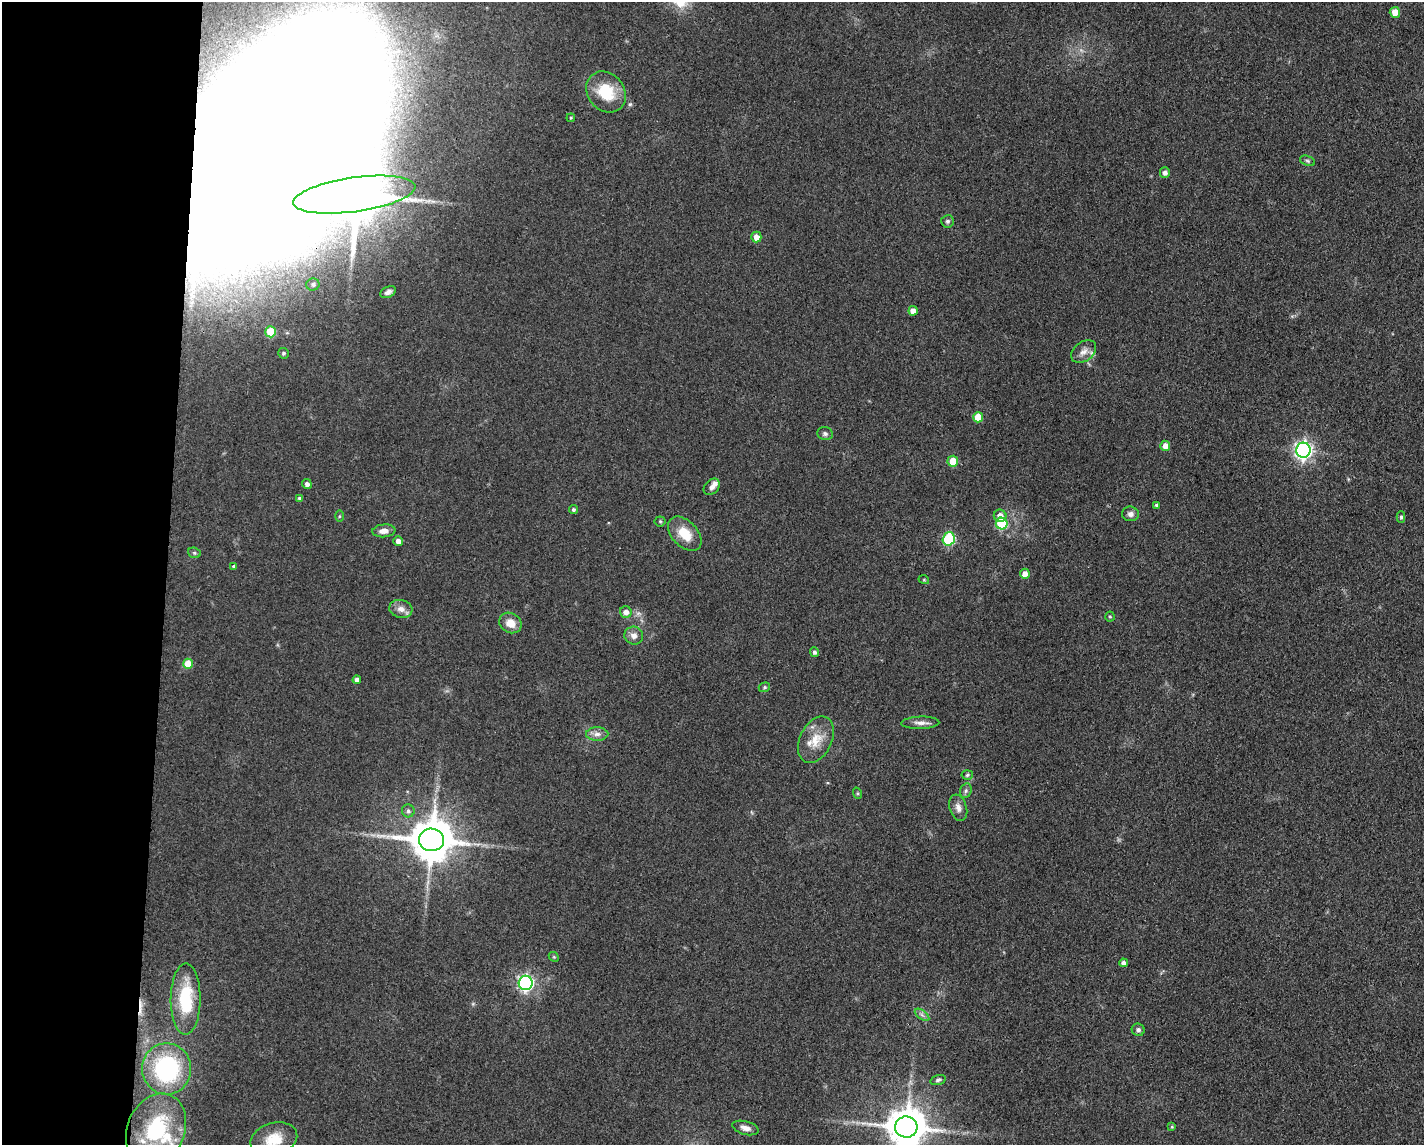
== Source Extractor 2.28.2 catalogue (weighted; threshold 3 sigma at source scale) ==
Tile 4 of 3 x 4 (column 1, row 2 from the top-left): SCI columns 117-1538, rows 2293-3435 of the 4607 x 4584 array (HDU 1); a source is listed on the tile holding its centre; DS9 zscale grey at full resolution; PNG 1426 x 1147 px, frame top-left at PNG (2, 2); each listed source drawn as its Kron ellipse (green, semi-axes under 4 px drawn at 4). Shown black and unused: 12% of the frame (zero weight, under 3 of 4 exposures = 1% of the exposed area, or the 3 px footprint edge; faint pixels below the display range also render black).
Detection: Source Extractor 2.28.2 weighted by HDU 2 'WHT'; one run over the whole footprint, this tile lists its part. Background 0.154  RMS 0.0081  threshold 0.0363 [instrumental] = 3 sigma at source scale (4.5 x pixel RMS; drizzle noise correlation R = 1.50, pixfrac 1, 0.05/0.05 arcsec/px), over >= 5 px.
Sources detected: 78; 5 inside a brighter object's white glare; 1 cosmic-ray / hot-pixel residue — neither listed nor drawn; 3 inside a brighter listed object's ellipse — not listed separately; the other 69 listed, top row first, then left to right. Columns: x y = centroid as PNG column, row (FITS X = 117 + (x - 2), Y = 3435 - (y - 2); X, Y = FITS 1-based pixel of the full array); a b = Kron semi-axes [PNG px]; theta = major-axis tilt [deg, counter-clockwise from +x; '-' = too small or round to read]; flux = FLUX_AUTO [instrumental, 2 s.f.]
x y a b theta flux
1395 12 5 5 - 9.6
606 92 22 18 -50 29
571 118 4 4 - 0.86
1307 161 8 5 -20 1.7
1165 172 5 5 - 3.1
354 195 61 17 8 5200
948 221 6 6 - 1.8
756 237 5 5 - 6.2
313 284 6 6 - 2.2
388 292 8 5 27 2.9
913 311 5 4 - 7.1
271 332 5 5 - 25
1084 352 14 9 39 6.1
284 353 5 5 - 1.5
978 417 5 5 - 13
825 434 8 6 -12 2.2
1165 446 5 5 - 6.1
1303 450 7 7 - 310
953 461 5 5 - 18
307 484 5 4 - 3.1
712 487 9 7 46 3.7
299 498 4 4 - 1.5
1156 505 4 3 - 1.4
573 510 4 4 - 1.6
1130 514 8 7 - 3.6
339 516 5 3 - 0.86
1000 516 6 6 - 5.5
1401 517 5 4 - 1.5
660 521 5 5 - 1.2
1002 524 6 6 - 42
384 531 11 6 6 5.3
685 534 20 13 -47 18
949 539 7 6 - 69
398 541 5 4 - 4.1
194 553 6 5 - 1.4
233 566 4 3 - 0.95
1025 574 5 5 - 5.6
924 580 5 3 - 0.73
401 609 12 9 -14 5.6
626 612 6 5 - 4.4
1110 617 5 4 - 1.1
510 623 11 9 -34 9.7
634 636 9 9 - 4.7
814 652 5 4 - 2.1
188 664 5 5 - 16
357 680 4 4 - 4.2
764 687 6 4 22 1.2
920 723 19 6 2 5.1
597 734 11 6 0 4.5
816 740 25 16 64 17
967 775 5 5 - 1.3
966 791 7 5 69 1.9
857 793 6 4 -71 1
958 808 13 8 -72 5.1
408 811 6 6 - 2
432 840 12 11 - 3100
554 957 5 4 - 0.97
1123 963 4 4 - 3.4
526 983 7 7 - 200
186 999 36 15 90 47
922 1015 8 4 -37 2.2
1138 1030 6 6 - 2.4
167 1069 25 24 - 110
938 1080 8 4 16 1.7
906 1127 11 10 - 2500
1172 1127 4 4 - 0.84
745 1128 13 6 -14 4.7
156 1130 37 28 66 73
274 1139 24 16 16 19
Overlapping masked pixels (flux is a lower limit): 1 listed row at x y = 354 195
Isophote crosses this tile's border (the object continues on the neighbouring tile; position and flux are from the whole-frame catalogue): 3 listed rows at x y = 906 1127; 156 1130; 274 1139